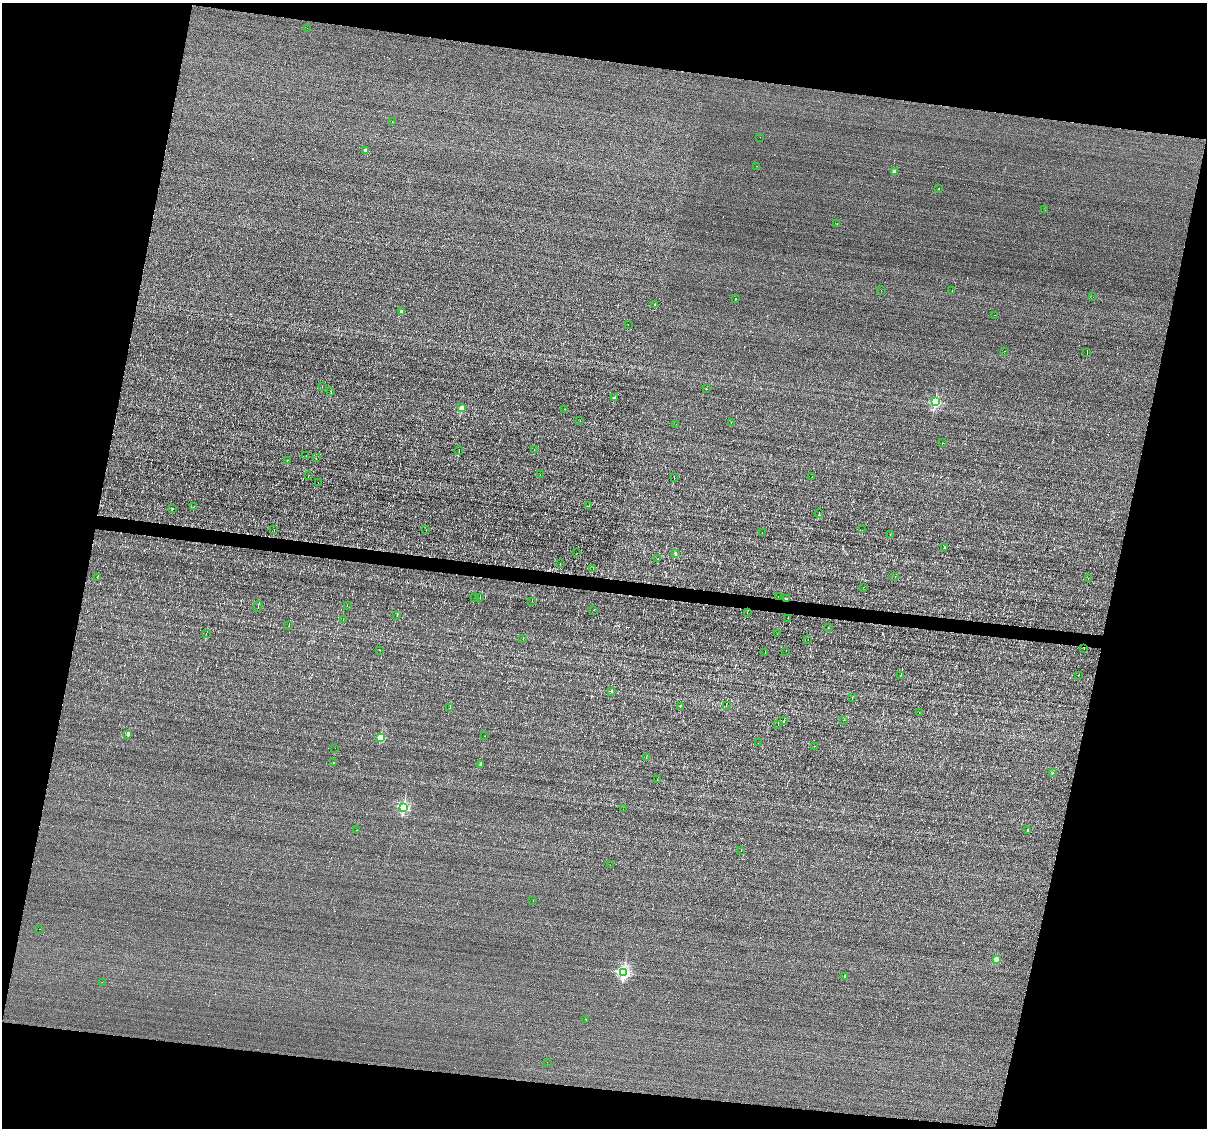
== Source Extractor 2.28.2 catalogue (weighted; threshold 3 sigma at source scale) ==
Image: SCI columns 1-4819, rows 230-4731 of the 4819 x 4845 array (HDU 1 of 3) = the unmasked area's bounding box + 8 px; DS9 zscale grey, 4 x 4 block average (1 PNG px = mean of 4 x 4 image px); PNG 1209 x 1130 px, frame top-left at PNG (2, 3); each listed source drawn as its Kron ellipse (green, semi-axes under 4 px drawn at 4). Shown black and unused: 25% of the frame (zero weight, under 3 of 4 exposures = <1% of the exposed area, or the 3 px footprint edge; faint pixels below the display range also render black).
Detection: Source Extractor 2.28.2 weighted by HDU 2 'WHT'. Background -0.00432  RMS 0.056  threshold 0.254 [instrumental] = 3 sigma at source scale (4.5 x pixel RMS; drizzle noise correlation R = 1.50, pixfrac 1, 0.05/0.05 arcsec/px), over >= 5 px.
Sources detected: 179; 61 cosmic-ray / hot-pixel residue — neither listed nor drawn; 1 coinciding with a brighter row at this scale — not listed separately; the other 117 listed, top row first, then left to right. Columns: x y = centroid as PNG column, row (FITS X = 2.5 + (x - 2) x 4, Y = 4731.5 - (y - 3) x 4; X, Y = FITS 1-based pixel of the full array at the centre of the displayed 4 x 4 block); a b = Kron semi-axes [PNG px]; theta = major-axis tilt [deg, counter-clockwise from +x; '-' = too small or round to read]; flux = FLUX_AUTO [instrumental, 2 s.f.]
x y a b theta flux
307 28 2 2 - 3.2
392 122 2 2 - 20
760 137 2 2 - 4.7
365 151 2 2 - 350
756 166 2 2 - 12
894 172 2 2 - 500
939 189 2 2 - 19
1045 210 2 2 - 39
837 224 2 2 - 22
881 290 2 2 - 10
952 291 2 2 - 5.3
1093 297 2 2 - 4.6
736 298 2 2 - 29
655 305 2 2 - 140
401 311 2 2 - 270
994 315 2 2 - 15
628 324 2 2 - 5.7
1005 351 2 2 - 5.6
1087 353 3 2 - 12
322 386 2 2 - 5.3
706 389 2 2 - 30
331 392 3 2 - 15
614 398 2 2 - 430
935 401 2 2 - 3300
462 408 2 2 - 720
565 409 2 2 - 11
580 420 2 2 - 11
731 422 2 2 - 7.5
676 424 2 2 - 5.2
942 443 2 2 - 6.6
534 450 2 2 - 6.5
459 451 4 2 - 21
306 456 2 2 - 9.4
316 458 2 2 - 8.2
287 460 2 2 - 5
540 474 2 2 - 4.1
308 476 2 2 - 9
812 476 2 2 - 6.2
674 477 2 2 - 6.1
318 483 2 2 - 8
589 505 2 2 - 10
193 506 3 2 - 9.7
172 508 2 2 - 62
819 513 4 2 - 29
274 530 2 2 - 5.3
426 530 2 2 - 4.9
862 530 2 2 - 4.9
762 532 2 2 - 5.5
890 535 2 2 - 14
945 547 2 2 - 110
577 553 2 2 - 4.9
676 553 2 2 - 190
657 559 2 2 - 5
560 564 2 2 - 7.1
593 568 3 2 - 21
97 577 2 2 - 8.2
895 577 2 2 - 5.8
1088 578 2 2 - 12
864 587 2 2 - 4.5
778 596 2 2 - 5.2
475 597 2 2 - 3.7
480 598 2 2 - 12
786 599 2 2 - 210
532 601 2 2 - 4.6
258 606 5 2 - 27
347 606 2 2 - 6.4
593 610 2 2 - 14
747 612 2 2 - 6.3
397 616 3 2 - 9.5
788 618 2 2 - 7.9
343 620 2 2 - 4.4
289 625 4 2 - 21
828 627 2 2 - 7.5
206 634 2 2 - 4.8
777 634 2 2 - 5.2
523 639 2 2 - 3.6
808 640 2 2 - 5.3
1084 649 2 2 - 4.2
380 650 2 2 - 7.4
786 651 2 2 - 5.5
765 653 2 2 - 47
901 675 3 2 - 16
1078 675 2 2 - 4.8
612 691 2 2 - 98
852 698 2 2 - 16
726 705 2 2 - 7
680 706 2 2 - 30
450 707 4 2 - 22
919 712 2 2 - 4.7
844 720 2 2 - 4.2
784 721 3 2 - 16
778 724 2 2 - 12
128 734 2 2 - 340
485 736 2 2 - 5.1
380 738 2 2 - 1300
758 743 2 2 - 6.1
814 746 2 2 - 11
335 748 2 2 - 7.6
646 757 2 2 - 9.8
333 762 2 2 - 18
480 765 2 2 - 120
1052 773 2 2 - 110
657 780 2 2 - 5.8
403 807 2 2 - 3800
623 809 2 2 - 25
357 830 2 2 - 5.8
1028 830 2 2 - 61
741 851 2 2 - 4.5
610 865 2 2 - 4.1
533 900 2 2 - 7
40 929 2 2 - 9.1
996 959 2 2 - 590
624 973 2 2 - 5800
845 976 2 2 - 100
102 982 2 2 - 2.9
586 1019 2 2 - 13
547 1062 2 2 - 12
Overlapping masked pixels (flux is a lower limit): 1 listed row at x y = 786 599
Diffuse or blended objects may show on this block-average render without a row.